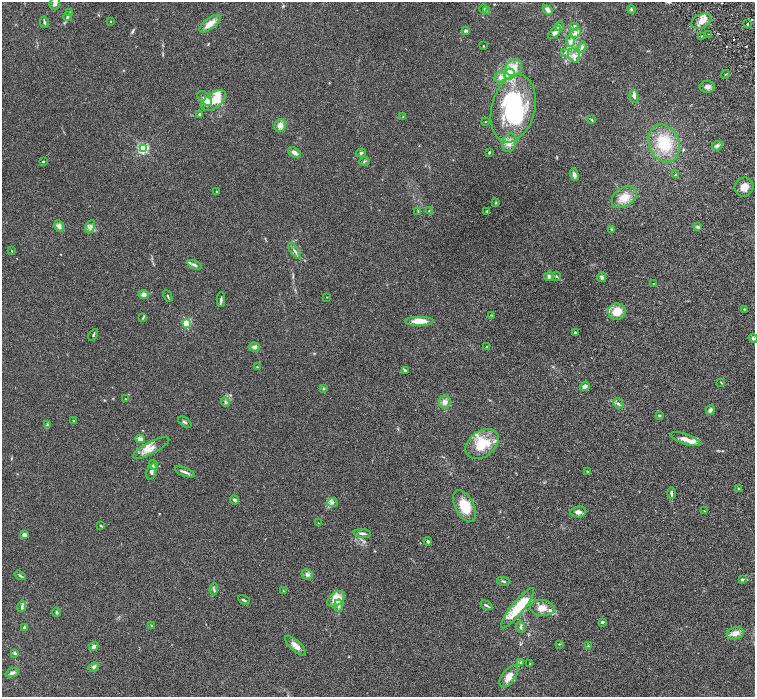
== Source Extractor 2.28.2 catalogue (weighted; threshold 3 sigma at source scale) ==
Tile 10 of 4 x 4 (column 2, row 3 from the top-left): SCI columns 1511-3015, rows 1695-3084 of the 6028 x 6026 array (HDU 1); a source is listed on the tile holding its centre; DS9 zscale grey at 2 x 2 block average (1 PNG px = mean of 2 x 2 image px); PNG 757 x 699 px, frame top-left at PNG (2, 2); each listed source drawn as its Kron ellipse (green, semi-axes under 4 px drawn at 4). Shown black and unused: <1% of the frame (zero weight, under 3 of 6 exposures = <1% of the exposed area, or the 3 px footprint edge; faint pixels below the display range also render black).
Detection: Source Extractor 2.28.2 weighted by HDU 2 'WHT'; one run over the whole footprint, this tile lists its part. Background 0.0444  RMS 0.0034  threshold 0.0139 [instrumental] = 3 sigma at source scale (4.09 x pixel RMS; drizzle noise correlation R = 1.36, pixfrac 0.8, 0.05/0.05 arcsec/px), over >= 5 px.
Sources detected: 163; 1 inside a brighter object's white glare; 1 cosmic-ray / hot-pixel residue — neither listed nor drawn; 16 inside a brighter listed object's ellipse — not listed separately; the other 145 listed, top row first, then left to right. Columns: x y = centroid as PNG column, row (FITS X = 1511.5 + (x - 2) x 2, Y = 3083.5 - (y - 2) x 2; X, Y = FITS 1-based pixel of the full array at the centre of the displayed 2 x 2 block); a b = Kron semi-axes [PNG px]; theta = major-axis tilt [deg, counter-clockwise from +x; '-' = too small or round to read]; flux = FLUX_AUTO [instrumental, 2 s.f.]
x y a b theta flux
55 4 6 5 - 2.4
484 9 4 3 - 0.83
631 9 4 3 - 1
548 10 6 4 -46 2.7
487 11 4 3 - 0.93
69 12 3 3 - 0.59
67 17 4 3 - 1.5
110 21 2 2 - 0.62
701 21 10 7 24 6
44 22 6 2 -82 1.1
210 24 12 5 37 7.4
747 24 2 2 - 0.55
559 26 5 4 - 1.6
575 26 4 3 - 0.81
465 31 4 3 - 1.3
555 33 8 4 43 3.1
575 33 6 4 28 2.1
709 34 2 2 - 0.4
702 36 2 2 - 0.5
570 41 6 4 -90 2.2
483 46 3 2 - 0.38
582 47 6 3 72 1.4
565 53 4 2 - 0.77
574 55 7 5 -59 3.6
514 68 9 7 45 7.3
510 74 6 5 - 17
725 74 4 2 - 0.48
500 77 6 5 - 2.8
707 87 7 6 - 2.6
634 97 7 4 -77 1.8
205 98 9 5 -47 3.2
214 100 14 7 37 10
513 109 34 21 76 71
199 114 2 2 - 1.5
403 117 3 3 - 0.57
592 120 3 3 - 0.57
485 122 2 2 - 0.31
280 126 7 5 58 4
509 143 10 6 70 4.9
664 143 19 15 -67 23
717 146 5 4 - 1.9
143 148 3 3 - 89
489 152 3 2 - 0.71
294 153 7 4 -35 2.7
361 153 5 3 - 1.1
364 161 5 3 - 1
43 162 2 2 - 1.1
574 175 6 4 -74 2.4
676 175 4 3 - 1.2
744 187 9 9 - 5.7
216 192 3 2 - 0.4
624 197 13 9 32 8.4
496 203 3 2 - 0.57
429 210 3 2 - 0.44
418 211 3 2 - 0.41
487 211 3 3 - 0.62
59 226 6 5 - 2.6
90 227 7 3 65 1.8
698 227 4 4 - 0.99
612 230 4 3 - 0.82
12 251 3 2 - 0.36
295 251 9 3 -54 1.8
195 265 8 3 -24 1.7
549 276 5 4 - 1.8
556 277 4 2 - 0.69
602 277 5 4 - 1.3
653 284 2 2 - 0.27
144 294 5 4 - 2.4
168 296 6 2 -63 0.86
327 297 2 2 - 0.24
221 300 7 3 90 1.5
744 309 4 2 - 0.41
617 311 9 8 - 10
491 315 3 2 - 0.41
143 318 3 3 - 0.62
420 321 15 5 0 8.2
187 323 3 3 - 47
575 332 3 3 - 0.64
93 335 6 2 61 0.82
753 338 4 3 - 1.2
254 347 6 4 -4 2.1
486 347 2 2 - 0.58
257 367 3 2 - 0.46
405 370 4 3 - 0.94
721 382 3 2 - 0.42
585 386 5 4 - 2.2
323 388 4 3 - 0.71
125 399 2 2 - 0.38
225 402 5 3 - 0.98
445 402 6 6 - 3.1
618 404 6 4 -44 1.6
710 410 5 4 - 1.8
659 415 3 3 - 0.81
74 421 3 2 - 0.54
185 422 7 3 -35 1.1
47 425 3 3 - 0.66
140 439 5 3 - 3.2
685 439 15 5 -18 4.9
482 444 18 12 36 21
151 448 20 6 28 6.4
153 465 5 4 - 2.1
151 471 8 4 72 2.1
587 471 3 2 - 0.43
185 472 10 3 -22 2.2
738 489 3 3 - 0.7
671 493 6 3 87 1.6
234 500 5 3 - 1.8
332 503 5 4 - 1.5
465 506 17 9 -62 15
705 511 3 2 - 0.38
578 512 8 5 5 2.7
318 523 2 2 - 0.26
101 526 4 2 - 0.65
362 533 8 3 -4 1.6
24 535 2 2 - 6.9
428 541 4 3 - 0.98
307 574 6 4 -27 2
20 575 6 2 -36 0.93
742 579 4 3 - 1.2
503 581 6 3 -10 0.99
214 589 6 3 87 1.2
283 591 3 2 - 0.35
336 599 10 6 39 14
244 600 6 3 -30 1.1
486 605 6 3 -28 1.3
22 606 5 4 - 1.8
339 606 6 4 -88 2
518 608 25 6 51 21
542 608 12 8 -4 5.9
56 612 4 4 - 0.91
602 622 2 2 - 2.8
151 625 4 2 - 0.43
24 627 4 3 - 0.94
521 627 6 3 -79 1.3
735 633 8 6 17 5.1
559 644 3 2 - 0.39
295 646 13 5 -42 4.5
588 646 3 2 - 0.58
94 647 5 3 - 2.2
15 653 4 3 - 1.3
521 662 4 2 - 0.72
530 664 2 2 - 0.4
94 667 5 4 - 1.6
12 673 7 4 20 2
509 676 13 6 53 7
Isophote crosses this tile's border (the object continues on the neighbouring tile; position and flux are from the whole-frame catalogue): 1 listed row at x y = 753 338
Diffuse or blended objects may show on this block-average render without a row.